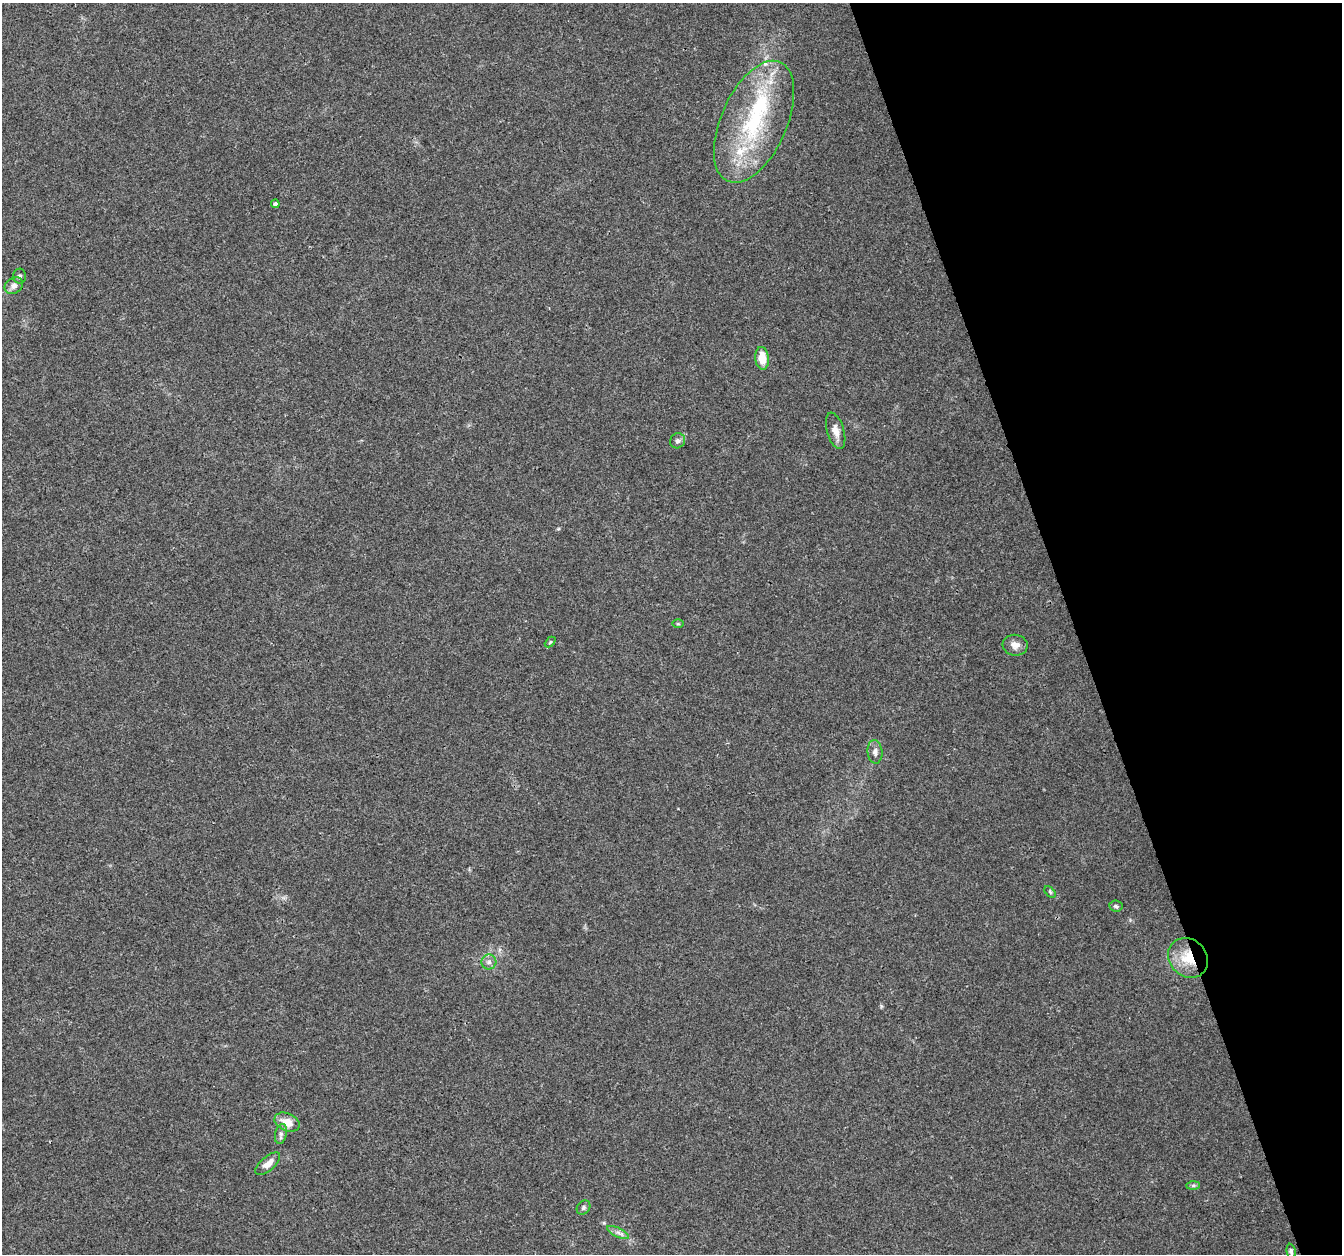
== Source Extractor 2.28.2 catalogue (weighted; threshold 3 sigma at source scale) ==
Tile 12 of 4 x 4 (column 4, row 3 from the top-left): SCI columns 4023-5362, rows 1315-2566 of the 5363 x 5188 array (HDU 1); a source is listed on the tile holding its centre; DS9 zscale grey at full resolution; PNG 1344 x 1256 px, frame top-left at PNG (2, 3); each listed source drawn as its Kron ellipse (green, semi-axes under 4 px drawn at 4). Shown black and unused: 20% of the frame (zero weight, under 3 of 4 exposures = <1% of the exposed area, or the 3 px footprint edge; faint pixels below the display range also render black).
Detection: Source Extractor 2.28.2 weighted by HDU 2 'WHT'; one run over the whole footprint, this tile lists its part. Background 0.0182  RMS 0.0028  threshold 0.0128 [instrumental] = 3 sigma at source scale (4.5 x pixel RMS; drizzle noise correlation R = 1.50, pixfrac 1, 0.0396/0.0396 arcsec/px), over >= 5 px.
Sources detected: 26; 4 inside a brighter listed object's ellipse — not listed separately; the other 22 listed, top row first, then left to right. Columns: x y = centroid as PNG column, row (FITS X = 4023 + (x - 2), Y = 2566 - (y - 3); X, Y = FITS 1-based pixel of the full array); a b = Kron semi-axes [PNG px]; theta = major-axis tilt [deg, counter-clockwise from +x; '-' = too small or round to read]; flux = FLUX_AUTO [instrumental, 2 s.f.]
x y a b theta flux
754 122 65 33 66 35
275 204 4 4 - 0.77
19 276 7 6 - 0.78
14 286 10 7 32 1.6
762 358 11 7 -84 4.8
836 431 19 8 -74 2.3
678 441 8 7 - 0.91
678 624 5 3 - 0.3
550 642 6 4 45 0.35
1015 645 12 10 -7 2.1
875 752 12 7 -85 1.3
1050 892 7 4 -46 0.43
1116 906 6 5 - 0.6
1188 958 21 18 -44 8.1
489 962 7 7 - 1.1
287 1122 13 8 -23 3.5
281 1134 10 6 77 0.96
268 1164 15 7 41 2.4
1193 1185 7 4 1 0.5
583 1207 7 6 - 0.67
618 1232 12 4 -26 1
1291 1251 8 4 -82 0.6
Overlapping masked pixels (flux is a lower limit): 1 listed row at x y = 1188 958